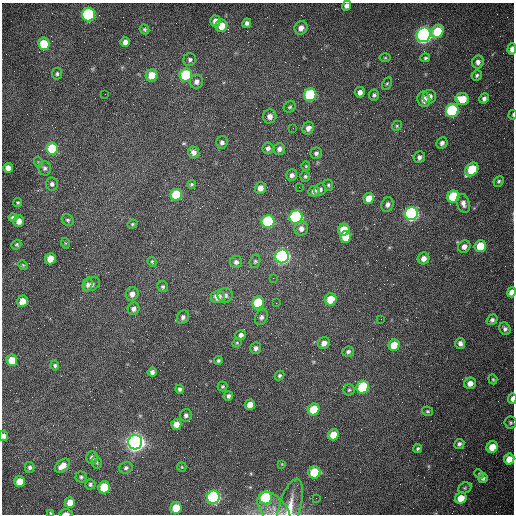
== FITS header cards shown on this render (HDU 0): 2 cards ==
NAXIS1  =                  512 /fastest changing axis
NAXIS2  =                  512 /next to fastest changing axis

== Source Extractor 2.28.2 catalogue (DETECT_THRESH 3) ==
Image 512 x 512 px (HDU 0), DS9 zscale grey, 1 PNG px = 1 image px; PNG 516 x 516 px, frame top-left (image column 1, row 512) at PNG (2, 3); each listed source drawn as its Kron ellipse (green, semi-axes under 4 px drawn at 4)
Background 1530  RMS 23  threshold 70.5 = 3 sigma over >= 5 px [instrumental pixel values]
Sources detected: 163; all 163 listed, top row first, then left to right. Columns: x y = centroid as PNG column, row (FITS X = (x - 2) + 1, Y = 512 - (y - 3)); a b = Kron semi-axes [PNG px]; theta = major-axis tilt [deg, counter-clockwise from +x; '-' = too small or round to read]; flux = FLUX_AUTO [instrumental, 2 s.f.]
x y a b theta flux
346 6 5 4 - 6.2e+03
88 14 7 6 - 2.2e+05
215 21 5 5 - 9.2e+03
247 23 5 4 - 4.6e+03
221 26 6 6 - 2.2e+04
301 28 7 6 - 9.0e+03
144 29 5 4 - 2.6e+03
437 31 7 6 - 4.7e+04
424 35 7 6 - 7.3e+05
125 42 5 4 - 8.4e+03
44 44 6 5 - 4.5e+04
512 49 6 4 86 8.5e+03
385 58 5 3 - 1.7e+03
425 58 5 4 - 2.5e+03
190 60 6 6 - 3.8e+03
478 62 6 6 - 6.9e+03
57 74 6 5 - 3.0e+03
152 75 6 5 - 2.7e+04
186 75 6 6 - 9.7e+04
477 75 5 4 - 3.1e+03
196 82 7 6 - 7.2e+03
387 84 6 4 61 2.3e+03
360 92 5 5 - 7.2e+03
105 94 2 2 - 7.8e+02
310 95 6 6 - 1.3e+05
374 95 5 5 - 3.5e+03
430 97 7 6 - 8.2e+03
484 98 5 4 - 5.1e+03
424 99 8 6 -80 1.2e+04
462 99 7 6 - 3.2e+04
290 107 6 5 - 2.8e+03
452 111 6 6 - 2.0e+05
513 115 5 2 - 1.3e+03
270 116 7 6 - 9.0e+03
397 126 5 4 - 2.0e+03
293 128 2 2 - 7.3e+02
308 128 6 5 - 8.0e+03
222 142 6 6 - 4.4e+03
442 143 6 5 - 4.6e+03
52 148 6 6 - 7.0e+04
268 148 6 5 - 4.9e+03
279 149 6 5 - 6.3e+03
194 152 6 5 - 7.2e+03
316 153 6 5 - 4.2e+03
419 157 6 5 - 5.3e+03
38 162 5 3 - 1.5e+03
306 166 4 4 - 1.7e+03
8 168 5 5 - 1.0e+04
45 168 7 6 - 4.6e+03
472 169 7 5 48 6.0e+04
292 175 6 5 - 5.3e+03
305 176 5 5 - 2.5e+03
499 181 5 5 - 2.9e+03
52 184 6 6 - 4.6e+03
191 184 4 4 - 2.0e+03
328 185 6 4 -67 2.4e+03
299 187 2 2 - 1.0e+03
260 188 6 5 - 1.1e+04
320 190 6 5 - 4.5e+03
314 191 6 5 - 6.7e+03
176 195 6 6 - 6.1e+04
453 197 6 6 - 8.6e+04
369 198 6 5 - 1.8e+04
18 202 4 4 - 1.9e+03
463 203 10 6 -71 7.6e+03
388 204 7 6 - 6.1e+03
411 214 6 6 - 4.3e+05
296 217 6 6 - 2.6e+05
13 218 4 4 - 4.0e+03
68 220 6 5 - 2.8e+03
19 221 6 5 - 1.0e+04
268 222 6 6 - 2.0e+05
132 224 5 4 - 1.7e+03
301 228 7 6 - 8.3e+03
344 230 6 5 - 2.7e+04
346 237 6 5 - 3.3e+04
65 243 5 3 - 1.3e+03
16 245 5 4 - 2.2e+03
464 246 6 5 - 8.1e+03
480 246 6 5 - 4.7e+04
282 256 7 6 - 5.5e+05
424 258 6 5 - 9.3e+03
50 259 5 5 - 2.1e+04
255 261 7 5 74 2.8e+03
152 262 5 4 - 1.8e+03
236 262 6 6 - 4.9e+03
23 265 5 4 - 2.0e+03
273 278 2 2 - 7.7e+02
91 284 9 6 26 6.5e+03
88 285 7 5 77 4.1e+03
163 287 6 5 - 2.9e+03
511 292 5 4 - 8.4e+03
132 294 7 6 - 8.6e+03
225 295 7 7 - 6.4e+03
218 297 7 6 - 1.4e+04
331 299 6 6 - 3.3e+04
23 301 6 5 - 1.6e+04
258 303 6 6 - 6.8e+04
276 303 3 2 - 1.2e+03
134 309 6 5 - 6.5e+03
183 317 7 5 65 4.7e+03
261 317 8 6 63 5.3e+03
381 319 2 2 - 8.3e+02
492 320 6 5 - 4.4e+03
505 329 7 5 -60 4.6e+03
241 335 5 5 - 5.8e+03
237 343 5 4 - 1.7e+03
324 343 6 5 - 9.6e+03
460 343 6 5 - 5.7e+03
394 345 6 5 - 3.1e+04
256 348 6 5 - 4.7e+03
348 352 6 5 - 4.0e+03
12 360 6 5 - 2.9e+04
218 361 4 4 - 3.1e+03
55 365 5 4 - 2.9e+03
152 372 4 4 - 5.4e+03
279 376 5 4 - 3.0e+03
493 379 5 4 - 2.1e+03
470 383 6 5 - 1.1e+04
223 387 5 5 - 2.5e+03
363 387 6 6 - 1.0e+05
180 389 4 4 - 4.0e+03
349 390 5 5 - 2.6e+03
228 396 5 5 - 4.2e+03
512 399 5 3 - 6.0e+03
250 405 5 5 - 1.4e+04
314 409 6 5 - 4.4e+04
427 411 5 4 - 2.5e+03
186 415 6 6 - 4.1e+03
510 423 6 6 - 2.9e+03
176 424 5 5 - 1.3e+04
333 435 6 5 - 2.4e+04
4 436 5 4 - 6.3e+03
135 442 7 7 - 1.2e+06
459 444 5 5 - 3.9e+03
492 447 6 5 - 2.4e+04
418 448 5 4 - 2.3e+03
92 458 6 5 - 5.5e+03
509 459 5 5 - 1.9e+04
96 463 6 5 - 2.5e+03
282 464 4 4 - 1.3e+03
62 466 9 5 40 1.4e+04
30 467 5 4 - 3.7e+03
182 467 5 4 - 1.5e+03
126 468 7 5 19 4.1e+03
314 472 6 6 - 6.0e+04
479 474 5 4 - 2.2e+03
81 477 5 5 - 2.9e+03
483 478 5 5 - 3.9e+03
20 482 5 5 - 2.2e+04
90 484 5 5 - 3.2e+03
104 487 6 6 - 7.5e+04
465 488 7 5 22 2.9e+03
213 497 6 6 - 4.2e+05
266 498 6 6 - 1.5e+05
316 498 2 2 - 3.5e+03
461 498 6 5 - 2.1e+04
70 502 5 5 - 1.5e+04
176 508 6 5 - 4.2e+04
290 508 30 11 74 2.7e+04
274 511 22 12 -51 1.8e+04
51 513 4 4 - 1.5e+03
66 513 7 3 0 5.0e+03
At the frame edge (FLAGS 8, measured only in part): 9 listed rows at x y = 346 6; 512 49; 513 115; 511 292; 512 399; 4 436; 290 508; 51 513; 66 513